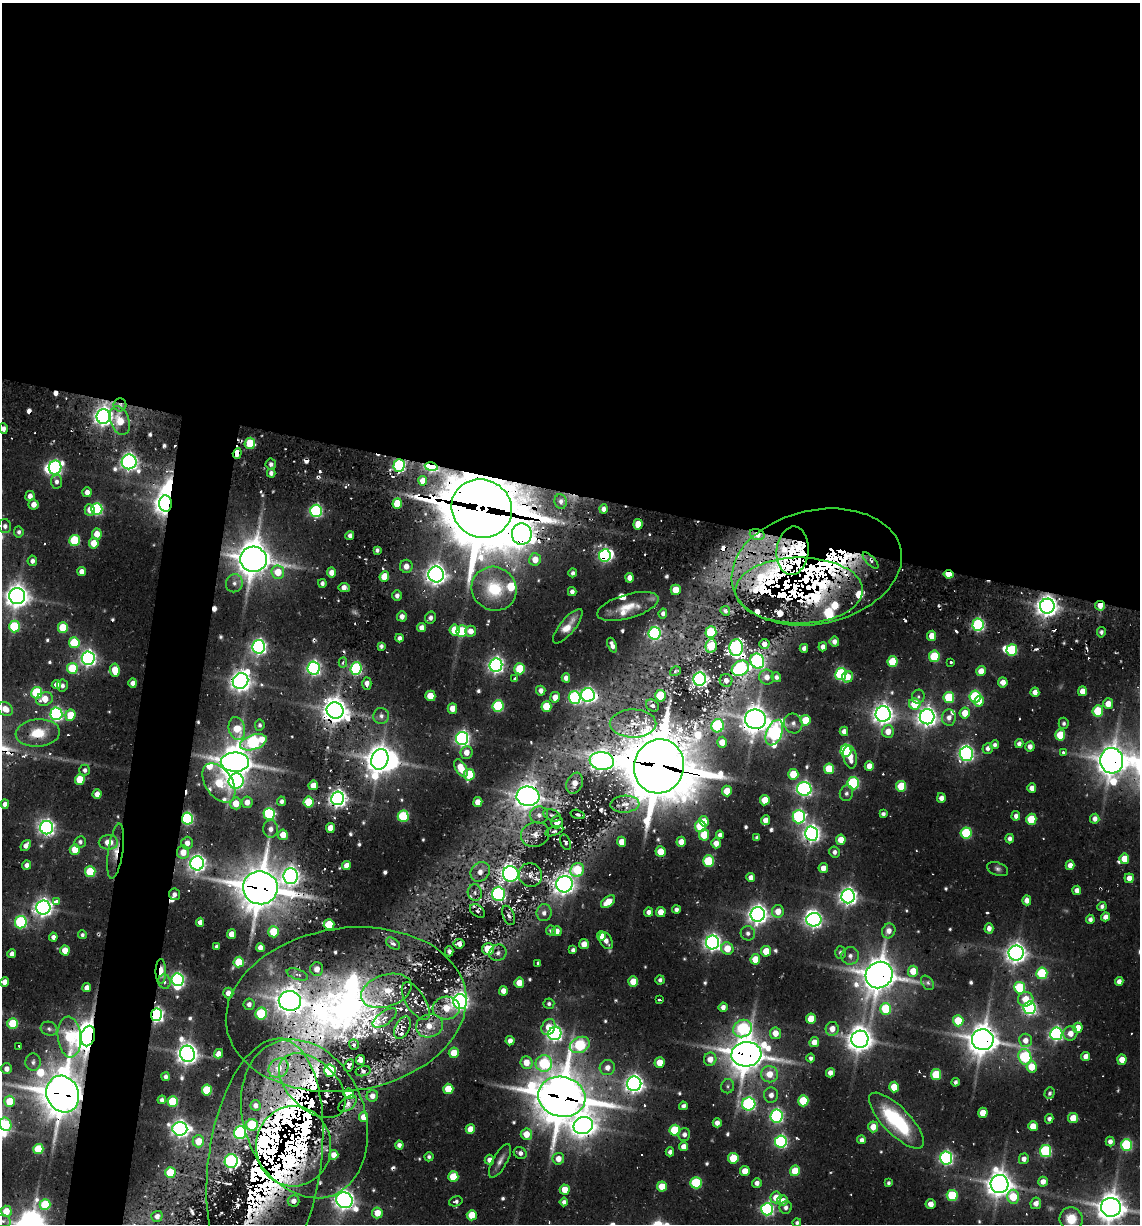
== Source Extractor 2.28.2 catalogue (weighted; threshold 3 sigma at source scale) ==
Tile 3 of 4 x 4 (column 3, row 1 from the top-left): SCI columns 2528-3665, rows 3761-4982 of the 5093 x 4982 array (HDU 1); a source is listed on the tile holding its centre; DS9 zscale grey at full resolution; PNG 1142 x 1226 px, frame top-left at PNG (2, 3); each listed source drawn as its Kron ellipse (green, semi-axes under 4 px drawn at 4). Shown black and unused: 44% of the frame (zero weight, under 2 of 3 exposures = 7% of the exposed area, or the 3 px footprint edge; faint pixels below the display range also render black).
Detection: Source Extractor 2.28.2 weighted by HDU 2 'WHT'; one run over the whole footprint, this tile lists its part. Background 0.101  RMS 0.01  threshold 0.047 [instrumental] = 3 sigma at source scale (4.5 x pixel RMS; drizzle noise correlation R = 1.50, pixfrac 1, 0.05/0.05 arcsec/px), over >= 5 px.
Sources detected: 679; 6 too faint to see at this stretch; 13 inside a brighter object's white glare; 29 cosmic-ray / hot-pixel residue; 2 long thin detections or spike segments (spike, bleed or trail) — neither listed nor drawn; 39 inside a brighter listed object's ellipse — not listed separately; of the other 590, all 500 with FLUX_AUTO >= 2.67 (the completeness limit of this list) listed and drawn (90 fainter detections not listed), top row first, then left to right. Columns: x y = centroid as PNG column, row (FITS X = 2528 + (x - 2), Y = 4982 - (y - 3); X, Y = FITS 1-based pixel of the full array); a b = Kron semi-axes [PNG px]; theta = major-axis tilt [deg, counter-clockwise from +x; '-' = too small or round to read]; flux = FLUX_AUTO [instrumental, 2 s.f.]
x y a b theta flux
120 405 6 6 - 5.1
103 416 7 6 - 680
120 421 15 9 -71 27
3 429 5 4 - 4.8
250 443 6 5 - 45
237 453 5 4 - 18
129 462 7 7 - 560
271 464 5 5 - 3.4
399 465 6 5 - 200
55 467 7 6 - 290
431 467 6 4 -11 120
271 473 4 4 - 4.1
423 481 5 4 - 9.2
56 482 7 5 -85 4.4
87 492 5 4 - 7.4
30 496 5 4 - 6.5
561 501 7 6 - 4.3
166 503 8 6 -86 960
397 503 5 5 - 27
33 504 5 5 - 8.5
482 508 31 29 -32 9700
97 509 6 5 - 160
604 509 4 4 - 5
90 510 6 5 - 11
316 511 6 6 - 190
638 524 5 4 - 21
5 526 7 6 - 4.8
19 532 5 4 - 3.4
97 534 5 5 - 13
522 534 10 10 - 790
757 534 7 5 -17 5.6
350 536 4 4 - 4.6
75 540 5 5 - 75
94 543 5 5 - 22
377 550 4 3 - 3
793 551 24 16 84 68
605 555 6 6 - 200
253 559 13 12 - 2100
535 559 6 6 - 14
32 561 5 5 - 5.2
871 561 10 4 -46 3.7
406 566 6 6 - 8.8
817 567 86 57 12 480
82 572 4 4 - 9.2
278 572 7 6 - 23
331 572 5 4 - 8.8
573 573 4 4 - 3.5
436 574 8 7 - 880
949 574 5 4 - 25
384 577 5 4 - 26
629 578 5 4 - 7.9
234 583 9 8 - 5.7
322 583 4 4 - 3.8
344 588 6 4 -8 7.7
494 589 23 21 -38 48
676 590 5 5 - 25
799 590 64 33 0 230
572 592 4 4 - 4.6
17 596 8 8 - 1200
397 596 5 5 - 4.4
628 606 32 12 16 24
1047 606 7 7 - 990
1100 606 5 4 - 11
725 611 5 4 - 3.1
663 613 5 4 - 3.8
402 616 5 5 - 6.6
430 618 6 5 - 4.6
978 625 6 5 - 200
14 626 6 5 - 80
568 626 21 7 50 16
63 628 5 5 - 41
422 628 4 4 - 8
455 630 5 5 - 26
462 631 6 5 - 63
471 631 5 5 - 10
711 632 6 5 - 67
1101 632 5 4 - 3.3
655 633 6 6 - 210
932 636 5 4 - 15
399 638 4 4 - 4.3
834 642 5 4 - 6.1
74 643 5 5 - 60
764 644 5 5 - 4.7
612 645 8 4 -68 6.5
381 646 4 3 - 2.9
711 646 7 5 77 37
259 647 6 6 - 390
823 647 4 4 - 7.3
736 648 8 7 - 320
804 648 4 4 - 4.4
1012 650 6 5 - 83
934 656 5 5 - 68
88 658 7 6 - 450
757 661 8 6 -60 210
343 662 5 4 - 2.8
892 662 5 5 - 47
951 662 3 3 - 3.8
496 665 7 6 - 440
72 668 5 5 - 50
314 668 6 6 - 310
740 668 9 7 31 200
356 669 6 5 - 180
520 669 5 5 - 51
115 670 7 5 -85 21
675 671 6 4 33 2.7
981 671 5 4 - 13
841 674 6 5 - 150
767 677 7 7 - 8.6
776 677 5 5 - 4
848 677 6 5 - 13
566 678 4 4 - 7
515 679 4 3 - 16
700 679 6 6 - 450
726 680 6 6 - 7.2
241 681 8 7 - 850
1003 682 5 5 - 8.8
133 683 4 4 - 7.2
56 684 4 4 - 7
367 684 6 4 -89 6.6
62 686 6 5 - 3.4
541 691 5 4 - 6.2
1082 691 5 4 - 12
1035 692 5 4 - 7.7
37 693 6 5 - 100
588 695 7 7 - 350
430 696 5 5 - 22
660 696 6 5 - 37
555 697 5 4 - 12
918 697 7 6 - 2.8
949 697 5 5 - 65
975 697 6 5 - 120
575 698 6 6 - 180
44 699 8 6 19 18
979 701 5 4 - 14
915 704 6 5 - 39
1108 704 5 5 - 15
498 706 6 5 - 100
546 706 5 5 - 41
652 706 7 5 -33 3.4
452 708 5 4 - 16
5 709 8 6 -33 13
335 710 8 8 - 1500
1098 711 5 5 - 51
965 713 5 5 - 18
56 714 6 6 - 250
883 714 8 7 - 780
70 715 5 5 - 31
381 716 8 8 - 5.9
927 717 7 7 - 720
949 717 8 7 - 7.1
755 719 10 10 - 1600
805 720 5 5 - 35
633 723 23 14 -1 24
793 723 10 9 - 6.7
1064 723 5 5 - 2.7
260 725 6 5 - 3
718 726 7 6 - 130
237 729 11 8 -77 30
844 731 4 4 - 6.2
888 731 6 6 - 13
38 733 22 13 5 31
774 733 13 7 68 320
1060 735 5 5 - 35
462 738 6 6 - 350
253 742 14 7 18 220
722 742 5 5 - 14
1019 744 4 4 - 4.8
995 745 4 4 - 3.6
1030 746 5 4 - 7
988 748 5 5 - 4.9
846 751 6 5 - 120
466 752 6 6 - 11
1063 752 3 3 - 6.8
966 754 7 6 - 360
850 757 12 6 -80 13
380 759 10 8 71 1600
602 761 12 9 -7 770
1112 761 13 11 -85 1900
235 762 14 9 -2 2300
659 766 27 25 74 8200
869 766 5 4 - 11
461 768 10 5 -60 23
829 769 5 5 - 40
85 770 5 5 - 3.7
793 774 5 5 - 33
469 775 6 5 - 62
80 780 5 5 - 41
236 781 8 7 - 290
219 783 22 13 -56 44
574 783 11 8 68 12
853 783 6 5 - 140
313 785 5 4 - 12
901 786 5 5 - 44
1032 788 5 4 - 8.7
804 789 7 7 - 320
727 791 5 5 - 22
846 793 8 6 74 3.6
97 794 4 4 - 11
528 796 11 10 - 1200
338 798 7 6 - 570
941 798 5 4 - 5.6
765 800 5 5 - 24
281 801 4 4 - 4.3
247 802 6 5 - 9.8
309 802 5 5 - 41
478 802 5 4 - 14
236 803 6 5 - 20
5 804 4 4 - 6.9
625 804 14 8 3 11
269 814 6 6 - 140
578 814 7 4 -16 3.1
883 814 4 4 - 3.6
539 815 9 8 - 8.2
552 815 9 5 -23 3.6
403 816 5 5 - 85
1016 816 5 4 - 5.8
799 817 6 6 - 200
187 818 6 5 - 180
1031 819 5 5 - 38
1095 819 5 4 - 6.8
765 820 5 4 - 9
704 821 5 4 - 13
557 822 6 6 - 14
700 826 6 5 - 56
47 828 6 6 - 450
330 828 5 4 - 11
271 829 9 7 88 7
554 831 9 4 20 3.2
811 833 7 6 - 540
966 833 5 5 - 85
535 834 14 12 20 13
283 835 5 5 - 18
704 835 5 5 - 31
720 835 4 4 - 3.8
757 837 4 3 - 2.7
1010 839 4 4 - 4.6
841 840 5 5 - 16
80 842 6 5 - 3.8
108 842 9 7 0 17
566 842 8 5 -67 3
621 842 5 4 - 15
681 842 5 4 - 13
187 843 6 6 - 7.6
716 843 5 4 - 10
26 845 6 4 53 6.9
75 849 5 5 - 21
116 851 28 7 81 14
183 852 6 6 - 15
660 852 5 5 - 24
834 852 5 5 - 4.2
1124 859 5 5 - 21
708 861 6 5 - 73
197 863 7 7 - 520
27 865 4 4 - 6.6
346 865 5 4 - 8
1070 865 5 4 - 8.6
823 868 5 4 - 11
998 869 11 6 -20 3.9
577 870 7 6 - 51
90 872 5 5 - 65
480 872 10 9 - 11
511 874 8 7 - 510
530 875 12 11 - 10
291 876 8 7 - 570
751 877 4 4 - 6.8
1129 878 5 4 - 8.9
564 884 8 8 - 760
260 888 17 16 - 3400
1077 890 4 4 - 7.1
475 893 8 7 - 4.2
174 894 6 5 - 4.6
498 894 7 6 - 250
848 896 7 6 - 580
1027 900 5 4 - 8.7
56 902 4 3 - 12
608 902 8 5 38 20
1102 906 4 4 - 3.4
43 908 7 7 - 630
676 910 4 4 - 4.2
477 911 8 5 -38 3.3
778 911 6 6 - 15
649 912 4 4 - 6.2
661 912 5 5 - 15
544 913 8 7 - 6.2
758 914 7 7 - 750
509 915 10 5 -67 4.2
1105 917 4 4 - 7.1
1090 919 4 4 - 4.3
814 920 7 6 - 450
21 922 6 6 - 150
200 922 4 4 - 7
329 925 5 5 - 44
989 928 5 4 - 6.2
551 931 5 5 - 3.1
557 931 5 5 - 8.6
889 931 7 6 - 8.7
274 932 5 5 - 45
748 933 7 7 - 4.4
232 934 5 4 - 14
82 935 4 4 - 2.7
601 936 5 4 - 10
53 937 4 4 - 5.8
606 941 9 6 -60 7.1
712 942 7 6 - 520
393 944 8 5 -34 4.7
459 944 5 4 - 5.8
584 944 5 5 - 13
217 946 4 4 - 3.2
260 947 4 4 - 8.1
488 949 6 6 - 32
727 949 6 6 - 21
65 950 5 5 - 17
573 950 4 4 - 3.4
449 951 5 4 - 3.4
766 951 5 5 - 20
498 953 9 8 - 5
840 953 6 5 - 3.5
1016 953 7 7 - 810
12 954 4 4 - 5.6
850 956 9 8 - 5.4
755 959 5 5 - 25
239 962 5 5 - 45
538 963 4 3 - 4.5
317 969 7 6 - 10
161 971 12 5 90 23
913 971 5 5 - 21
1042 973 6 5 - 86
297 974 11 5 -19 5.3
879 975 14 13 - 2400
178 980 6 6 - 260
660 980 4 4 - 3.3
633 981 5 4 - 21
1119 981 4 4 - 5.9
5 982 5 4 - 10
165 982 7 6 - 3.5
519 983 5 5 - 18
927 983 8 5 -52 3.1
87 988 4 4 - 8.2
1020 988 6 5 - 83
386 991 26 16 18 35
503 991 5 4 - 9.2
228 993 5 5 - 7.9
1026 999 8 7 - 20
659 1000 4 3 - 4.4
290 1001 11 10 - 1500
416 1001 21 9 -58 12
460 1001 7 7 - 500
249 1004 5 5 - 5.4
549 1004 5 5 - 2.8
723 1007 5 4 - 6.2
446 1008 13 11 5 25
1030 1008 6 6 - 250
886 1009 6 5 - 67
346 1010 121 81 8 750
261 1014 6 5 - 92
156 1015 6 5 - 350
385 1018 14 6 34 8.4
811 1019 5 5 - 28
958 1021 5 5 - 34
13 1023 5 5 - 59
429 1026 14 11 16 19
548 1027 8 6 60 13
402 1028 12 7 63 7.9
743 1028 10 8 32 140
1078 1028 5 5 - 18
49 1029 8 7 - 4.1
832 1029 7 6 - 12
555 1033 7 6 - 360
775 1033 6 5 - 14
1070 1033 7 7 - 10
1056 1034 6 6 - 280
88 1036 10 7 77 1700
69 1037 20 11 -84 74
860 1039 8 8 - 1400
983 1040 11 10 - 1900
1025 1040 6 6 - 9.5
510 1041 4 4 - 7.1
814 1042 5 4 - 12
354 1045 5 5 - 3.7
580 1045 10 7 28 120
19 1046 3 3 - 3
454 1053 5 5 - 22
187 1054 8 7 - 940
219 1054 5 4 - 8.9
746 1054 15 12 5 2600
1086 1056 5 4 - 8
1025 1057 8 6 -73 140
811 1058 4 4 - 4.1
710 1059 6 6 - 13
360 1060 5 4 - 9.2
1122 1060 5 4 - 15
33 1062 8 7 - 4.5
526 1063 6 6 - 17
544 1063 8 8 - 97
660 1063 5 5 - 18
349 1065 6 4 62 3.9
1032 1067 5 5 - 24
279 1068 10 9 - 15
607 1068 8 7 - 9
7 1069 5 5 - 6.3
330 1071 6 6 - 150
363 1071 7 5 13 3.4
830 1073 4 4 - 7.5
770 1074 8 8 - 18
936 1074 5 5 - 52
165 1077 4 4 - 4
955 1082 4 4 - 3.3
634 1084 7 7 - 650
312 1085 40 24 -43 62
728 1086 7 6 - 2.8
894 1087 5 5 - 30
448 1089 5 5 - 29
207 1090 5 5 - 55
1049 1093 6 5 - 3.1
63 1094 19 16 -67 3400
349 1094 5 5 - 20
771 1095 7 7 - 7
372 1096 6 5 - 7.1
562 1097 24 20 -13 4300
162 1100 4 4 - 4.1
10 1101 5 5 - 32
173 1101 5 5 - 64
803 1101 5 5 - 53
348 1104 11 6 38 4.5
749 1104 6 6 - 230
255 1105 5 5 - 5.7
683 1106 4 4 - 4.1
983 1113 5 4 - 20
776 1116 6 6 - 250
364 1117 5 4 - 12
1073 1118 5 5 - 21
304 1119 82 60 -69 360
1049 1119 5 4 - 3.4
896 1121 37 13 -46 100
717 1123 4 4 - 7.3
6 1124 7 5 -65 52
252 1125 6 5 - 65
583 1126 10 8 21 1000
1033 1126 5 4 - 19
873 1127 5 5 - 15
180 1129 7 6 - 570
470 1129 5 5 - 15
675 1130 5 5 - 66
240 1133 6 6 - 170
526 1134 6 5 - 17
684 1134 6 6 - 5.3
862 1140 4 4 - 3.9
198 1141 6 6 - 18
781 1141 6 6 - 220
1110 1142 5 4 - 5.7
399 1145 4 4 - 4.9
1127 1145 6 5 - 120
293 1146 40 37 87 210
683 1147 4 4 - 8.9
38 1149 5 5 - 44
1046 1151 6 6 - 130
670 1152 4 4 - 4.9
520 1153 7 5 -26 5
334 1155 5 4 - 9.9
429 1157 5 4 - 2.7
733 1158 5 5 - 36
946 1158 6 6 - 270
558 1159 6 5 - 12
1024 1159 5 5 - 7
489 1160 5 5 - 6.1
231 1161 7 6 - 160
500 1161 19 7 61 7.1
265 1162 124 56 82 580
745 1171 5 5 - 18
795 1171 5 5 - 28
170 1173 5 5 - 32
453 1177 5 5 - 34
1043 1182 5 4 - 10
696 1183 6 5 - 85
757 1183 5 5 - 5.4
889 1183 4 3 - 2.8
999 1184 9 9 - 1400
662 1186 5 5 - 23
565 1189 5 5 - 18
952 1195 5 5 - 67
776 1197 6 5 - 15
1013 1197 7 6 - 40
344 1200 8 7 - 770
293 1201 6 5 - 6.7
456 1201 7 5 17 3.1
783 1201 5 5 - 7.9
564 1202 4 4 - 4.5
1036 1203 6 5 - 8.6
45 1204 5 5 - 53
931 1204 5 5 - 9.3
786 1207 6 6 - 4.2
1111 1207 10 9 - 1800
767 1209 6 6 - 220
6 1211 5 5 - 20
377 1213 5 5 - 18
472 1215 5 5 - 28
157 1216 5 5 - 5
1071 1219 12 11 - 27
3 1221 8 6 -14 3.6
797 1223 4 4 - 2.8
Overlapping masked pixels (flux is a lower limit): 59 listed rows (the first 20) at x y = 120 405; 103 416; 237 453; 129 462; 399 465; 431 467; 166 503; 482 508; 522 534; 757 534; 793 551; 605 555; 253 559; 817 567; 436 574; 949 574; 799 590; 1047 606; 1100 606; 736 648
Isophote crosses this tile's border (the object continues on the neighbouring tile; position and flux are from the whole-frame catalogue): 6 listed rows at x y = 3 429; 265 1162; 1111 1207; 1071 1219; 3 1221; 797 1223